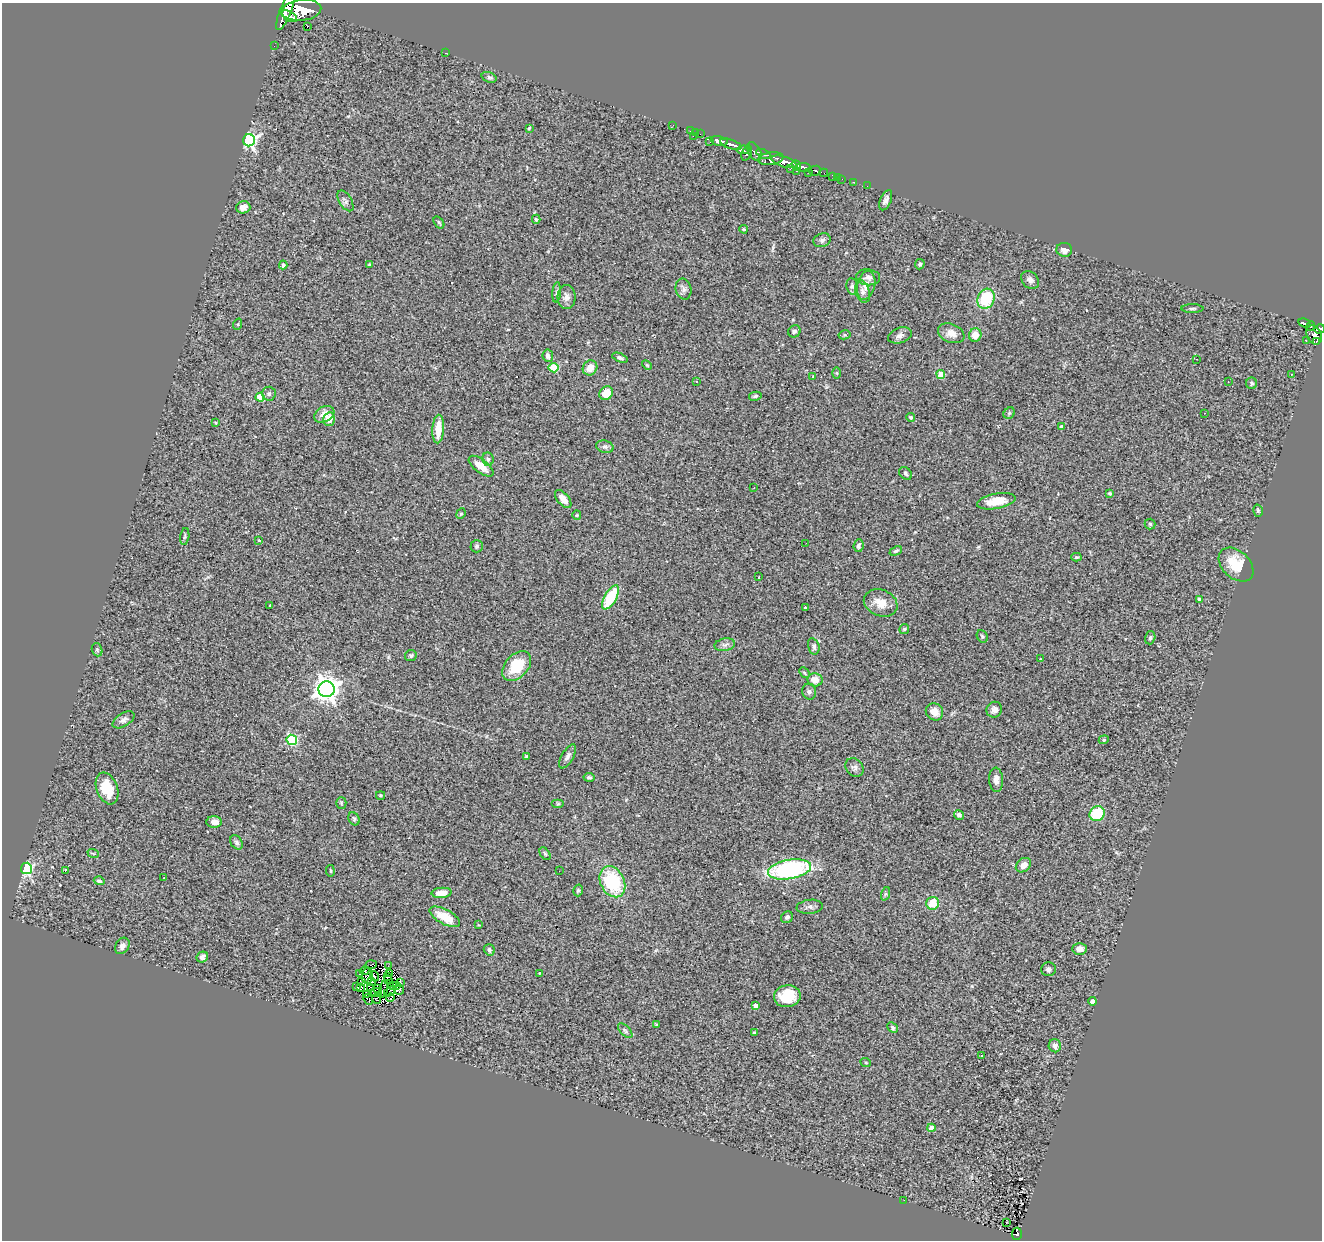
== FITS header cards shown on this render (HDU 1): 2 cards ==
NAXIS1  =                 1320
NAXIS2  =                 1238

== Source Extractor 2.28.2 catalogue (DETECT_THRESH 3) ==
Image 1320 x 1238 px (HDU 1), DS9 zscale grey, 1 PNG px = 1 image px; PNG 1324 x 1242 px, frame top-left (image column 1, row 1238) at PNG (2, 3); each listed source drawn as its Kron ellipse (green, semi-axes under 4 px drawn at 4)
Background 0.823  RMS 0.11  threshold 0.334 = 3 sigma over >= 5 px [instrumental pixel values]
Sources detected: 220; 4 with non-positive FLUX_AUTO (blend fragments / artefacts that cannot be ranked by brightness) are neither listed nor drawn; the other 216 listed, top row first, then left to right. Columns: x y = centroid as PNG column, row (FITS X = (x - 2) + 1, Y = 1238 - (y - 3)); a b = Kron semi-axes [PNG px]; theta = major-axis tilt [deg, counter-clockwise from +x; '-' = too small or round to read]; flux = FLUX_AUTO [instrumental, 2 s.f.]
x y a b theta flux
301 10 20 10 6 5500
286 11 21 5 68 3600
289 16 8 4 -30 1300
307 27 2 2 - 5.6
274 46 2 2 - 14
445 53 3 2 - 86
489 77 8 5 -19 15
673 125 3 2 - 9.1
529 128 4 3 - 9.5
690 131 3 2 - 10
696 133 3 2 - 26
700 134 3 2 - 8
693 136 2 2 - 88
249 140 6 6 - 1900
719 141 8 4 -12 1700
710 142 3 2 - 7.9
731 144 11 4 -20 1700
743 150 6 4 8 530
754 152 10 6 -59 560
747 153 8 4 70 460
763 154 8 3 -25 260
771 159 12 6 9 1000
784 162 13 5 -18 2500
797 165 5 3 - 660
804 167 7 4 -9 1100
791 168 4 2 - 110
796 171 2 2 - 19
815 171 6 5 - 240
808 172 3 2 - 56
824 173 4 3 - 120
833 176 3 2 - 29
837 177 3 2 - 25
842 179 2 2 - 7.1
854 182 3 2 - 11
867 186 2 2 - 6.8
886 200 10 5 67 30
345 201 11 6 -58 25
243 207 7 6 - 53
536 219 4 3 - 11
439 222 7 4 -54 12
744 229 4 3 - 8.8
822 240 9 6 19 23
1064 250 8 7 - 41
369 264 3 3 - 6.1
920 264 5 4 - 15
283 265 4 4 - 11
868 277 12 8 -7 41
1030 280 10 7 -46 31
866 285 15 9 77 72
852 286 8 5 -81 19
683 289 10 7 -75 29
863 291 11 7 -73 31
557 292 10 4 85 17
566 297 12 9 89 43
986 299 10 8 64 300
1192 309 11 3 0 15
1305 323 6 4 -24 160
238 324 6 3 72 6.9
1311 326 5 3 - 140
1320 329 5 4 - 490
794 331 6 6 - 17
951 333 14 9 -23 58
844 335 6 4 11 9.5
900 335 12 7 19 34
975 335 7 6 - 74
1314 335 10 7 -67 500
1306 341 3 2 - 14
1316 341 4 2 - 32
548 356 6 5 - 33
620 358 8 4 -22 17
1196 359 2 2 - 5.5
647 365 6 3 -44 7.7
554 368 5 4 - 290
590 368 8 7 - 77
837 373 5 3 - 7.1
941 374 4 4 - 160
1291 374 3 2 - 5.7
813 377 4 3 - 9.1
696 381 3 3 - 17
1228 382 2 2 - 7.3
1252 383 5 5 - 15
606 393 7 6 - 110
269 394 7 6 - 20
755 396 6 4 12 15
260 397 4 4 - 230
1009 413 6 5 - 12
1204 413 2 2 - 5.6
324 414 11 7 30 68
910 417 4 4 - 12
329 419 7 5 76 89
216 423 4 3 - 8.5
1062 427 4 3 - 29
438 429 14 5 87 120
605 447 9 6 -16 20
488 459 7 6 - 18
481 466 15 6 -37 91
905 473 7 5 -47 15
754 487 3 2 - 7.3
1110 494 4 3 - 11
563 499 11 6 -50 70
996 501 19 7 11 150
1258 511 6 4 -75 12
461 514 5 4 - 11
577 515 5 4 - 8.5
1150 524 5 5 - 12
185 536 9 4 83 13
259 540 4 3 - 6.7
806 543 3 2 - 7.1
477 546 6 6 - 16
858 546 6 5 - 16
896 551 6 3 24 11
1076 557 5 4 - 11
1236 565 20 13 -43 210
759 577 3 2 - 5.3
610 597 13 6 60 340
1199 599 4 3 - 21
881 603 17 13 -22 110
270 606 4 2 - 5.2
805 607 3 3 - 8.1
904 629 5 5 - 9.8
982 636 6 5 - 12
1150 638 6 5 - 13
725 645 10 6 10 24
814 646 8 5 -74 18
97 650 7 5 -71 13
411 656 6 5 - 14
1041 659 4 2 - 4.8
517 666 17 11 46 260
804 673 6 3 -46 10
815 680 7 6 - 76
327 689 8 8 - 7200
809 692 8 7 - 20
994 710 8 7 - 32
934 712 9 8 - 66
124 720 12 6 32 28
292 740 5 5 - 670
1104 740 5 4 - 9.5
568 756 13 6 60 29
526 757 4 3 - 10
854 768 10 8 -50 28
589 777 5 4 - 13
996 780 12 7 -87 41
107 788 16 10 -69 180
380 795 4 3 - 9.4
341 803 6 5 - 11
558 804 6 4 0 10
1097 814 8 7 - 270
959 815 5 4 - 22
354 819 7 5 -63 13
214 822 7 5 -1 55
236 842 8 5 -58 18
93 853 6 3 -19 7.4
545 854 7 4 -54 11
1023 865 8 6 38 48
26 868 5 5 - 1100
790 869 22 9 10 1100
65 871 3 2 - 36
330 871 6 3 -81 7.2
559 871 3 2 - 14
164 878 3 2 - 8.4
99 881 5 4 - 17
612 882 16 12 -63 470
578 890 6 4 73 12
442 893 10 5 4 73
885 894 7 4 71 10
933 903 6 6 - 140
810 907 13 7 6 29
445 917 16 7 -29 180
787 917 6 5 - 20
479 925 3 3 - 5.7
122 946 9 6 58 30
1080 949 7 6 - 45
489 950 6 5 - 19
202 957 6 5 - 25
371 965 5 3 - 6
388 966 3 2 - 5.1
1049 969 7 7 - 20
365 971 5 2 - 3.1
390 973 4 3 - 5.8
539 973 3 2 - 4.1
359 974 3 2 - 11
367 976 8 5 88 0.86
374 976 5 2 - 9.4
388 977 3 2 - 5.5
388 980 4 2 - 7.4
361 982 3 2 - 6.9
372 982 3 2 - 7.2
401 982 4 2 - 9.1
393 985 4 3 - 0.8
397 985 2 2 - 1.2
357 986 3 2 - 5.6
361 988 3 2 - 6.1
371 988 3 2 - 8.5
378 988 2 2 - 7.9
384 989 9 2 77 11
399 990 5 5 - 29
390 991 6 2 37 13
376 993 6 2 -25 7.3
367 995 4 2 - 3.7
787 996 13 11 9 180
390 997 4 3 - 1.3
377 999 5 3 - 1.4
368 1000 6 2 -48 2.8
1092 1001 4 4 - 27
755 1006 4 4 - 47
657 1025 4 3 - 16
893 1028 6 4 -44 14
625 1031 9 5 -46 17
754 1033 3 3 - 10
1055 1046 6 6 - 31
982 1056 3 3 - 14
866 1063 5 3 - 7.8
931 1128 4 4 - 80
904 1200 2 2 - 7.6
1006 1222 2 2 - 7.6
1017 1234 6 5 - 73
At the frame edge (FLAGS 8, measured only in part): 2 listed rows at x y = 286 11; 1320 329
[4 non-positive-flux detections neither listed nor drawn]